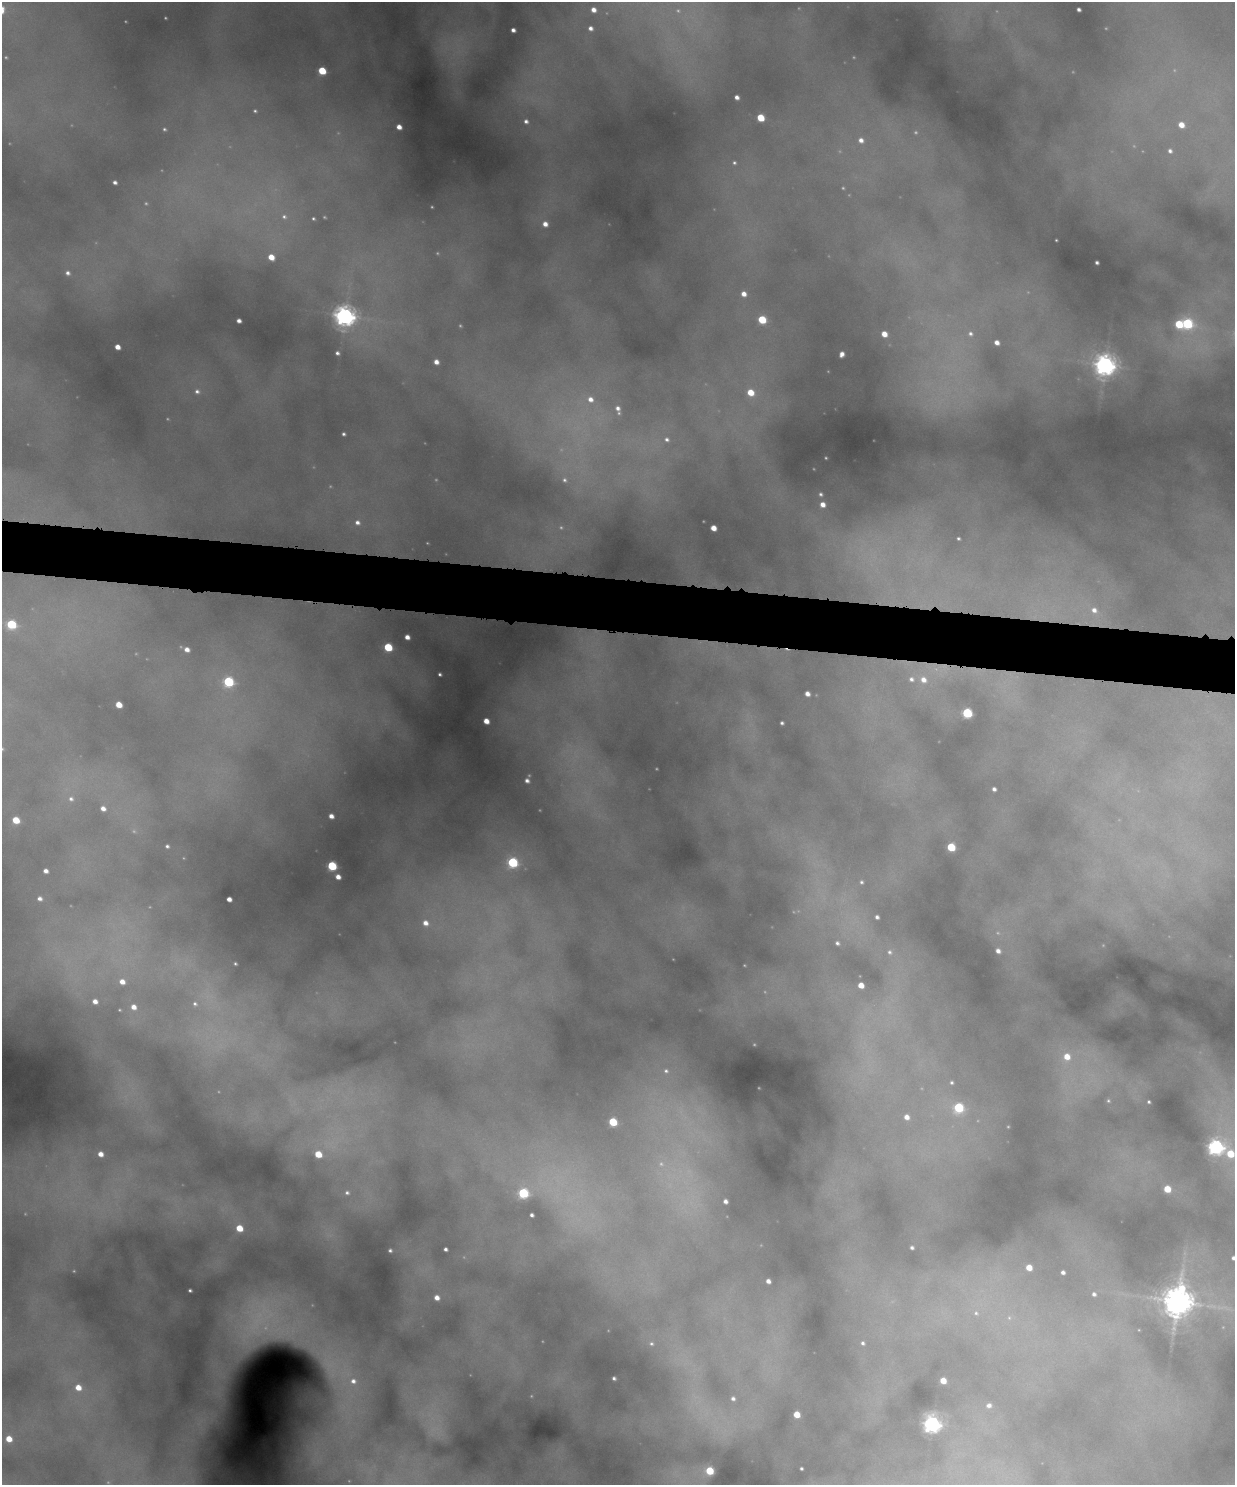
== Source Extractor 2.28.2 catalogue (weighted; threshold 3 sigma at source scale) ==
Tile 6 of 4 x 3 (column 2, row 2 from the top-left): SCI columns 1234-2466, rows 1612-3094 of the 4931 x 4820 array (HDU 1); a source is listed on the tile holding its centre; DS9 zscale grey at full resolution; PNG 1237 x 1487 px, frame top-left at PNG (2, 2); no overlay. Shown black and unused: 4% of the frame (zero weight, under 4 of 8 exposures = <1% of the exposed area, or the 3 px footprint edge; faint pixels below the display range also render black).
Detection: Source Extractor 2.28.2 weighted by HDU 2 'WHT'; one run over the whole footprint, this tile lists its part. Background 0.606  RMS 0.017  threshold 0.0686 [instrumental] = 3 sigma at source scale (4.09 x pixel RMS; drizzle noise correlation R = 1.36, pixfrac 0.8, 0.05/0.05 arcsec/px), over >= 5 px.
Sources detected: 176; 43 too faint to see at this stretch — not listed; the other 133 listed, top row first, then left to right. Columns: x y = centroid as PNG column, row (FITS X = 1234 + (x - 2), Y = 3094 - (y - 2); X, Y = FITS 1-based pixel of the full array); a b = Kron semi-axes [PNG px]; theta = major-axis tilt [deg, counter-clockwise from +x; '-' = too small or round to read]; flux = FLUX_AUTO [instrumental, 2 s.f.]
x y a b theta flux
1079 9 4 3 - 5.5
593 10 5 4 - 12
590 28 5 4 - 8
513 30 4 4 - 7.4
322 71 5 5 - 73
737 97 4 4 - 8.4
255 111 4 3 - 2.5
761 118 5 5 - 56
526 121 5 5 - 6.3
1181 125 6 6 - 24
399 127 5 4 - 14
164 129 4 3 - 2.6
861 140 7 6 - 11
1170 151 7 6 - 7.4
734 163 5 4 - 3.1
115 182 4 4 - 5.5
284 217 8 6 -18 6.4
313 218 3 3 - 2.5
545 224 6 6 - 14
1056 240 3 3 - 1.7
271 257 6 5 - 25
1097 262 4 3 - 4.1
68 273 5 5 - 5.8
744 294 6 5 - 14
345 316 8 8 - 1300
762 320 6 5 - 79
239 321 4 4 - 8.4
1187 323 7 6 - 190
1179 324 7 5 -67 74
884 334 5 4 - 22
970 334 7 7 - 6.1
997 342 5 4 - 11
117 347 5 4 - 17
337 353 4 4 - 5
842 354 5 4 - 10
436 362 5 4 - 12
1105 365 8 8 - 1500
197 391 8 7 - 7.5
750 392 7 6 - 37
590 399 8 7 - 15
618 408 6 6 - 8
343 434 4 3 - 3.7
667 439 6 6 - 5.7
565 480 8 7 - 7.3
821 494 6 5 - 4.1
822 504 6 5 - 16
357 522 6 6 - 8.2
713 528 5 4 - 21
958 538 4 3 - 3
1094 610 9 7 -40 13
11 624 6 6 - 140
407 637 4 4 - 11
388 647 5 5 - 88
187 649 6 5 - 12
440 674 4 3 - 3.3
911 679 7 6 - 6
923 680 8 7 - 15
228 682 6 6 - 190
807 694 5 4 - 11
119 705 5 5 - 29
967 713 6 5 - 160
486 721 5 4 - 20
782 723 4 4 - 3.7
527 780 4 4 - 6.6
994 789 4 4 - 6
71 799 8 7 - 8.6
103 808 6 5 - 12
331 816 4 4 - 11
16 820 5 5 - 46
167 846 4 3 - 3.9
951 847 5 5 - 84
513 862 6 5 - 180
332 866 5 5 - 140
46 871 4 4 - 9.4
338 877 5 4 - 12
861 882 6 6 - 4.6
40 898 6 6 - 8.2
229 899 4 4 - 12
877 917 4 4 - 5.7
425 923 6 6 - 13
837 943 5 4 - 4.5
998 951 5 5 - 9.4
890 952 8 7 - 6.2
235 964 3 3 - 2.3
122 982 7 6 - 16
861 985 5 4 - 22
95 1001 5 5 - 13
195 1004 8 8 - 8.3
134 1007 7 6 - 16
1067 1057 9 9 - 33
666 1071 10 8 -41 14
951 1082 5 5 - 3.9
1108 1101 7 6 - 4.3
1149 1102 3 3 - 3.1
959 1108 6 6 - 150
907 1117 6 5 - 14
613 1122 5 5 - 89
1216 1147 7 7 - 620
100 1154 5 4 - 15
318 1154 5 5 - 45
1230 1154 7 6 - 62
1167 1189 5 5 - 45
347 1193 7 6 - 5.2
523 1193 6 6 - 190
725 1201 4 4 - 8.2
532 1215 4 3 - 5.3
239 1228 5 5 - 42
912 1248 4 3 - 4.7
445 1249 4 4 - 5
390 1250 4 3 - 3.2
1233 1258 5 4 - 7.4
1029 1268 5 5 - 27
1063 1272 4 4 - 6.1
768 1281 4 4 - 9.7
190 1290 4 3 - 3.7
1094 1294 5 5 - 6
437 1298 5 4 - 14
1177 1302 13 9 79 3700
976 1313 8 7 - 7.1
1009 1318 7 5 -68 4.4
863 1343 6 5 - 5
651 1344 5 5 - 3
614 1378 4 3 - 4.5
353 1381 8 7 - 9.8
943 1381 5 4 - 27
78 1387 6 6 - 28
733 1398 5 5 - 5.9
989 1405 8 6 6 9.3
797 1414 5 5 - 37
932 1424 7 7 - 750
9 1439 5 5 - 33
801 1468 3 3 - 2.5
710 1471 5 5 - 72
Isophote crosses this tile's border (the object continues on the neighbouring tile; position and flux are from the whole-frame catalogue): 2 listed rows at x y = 1230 1154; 1233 1258